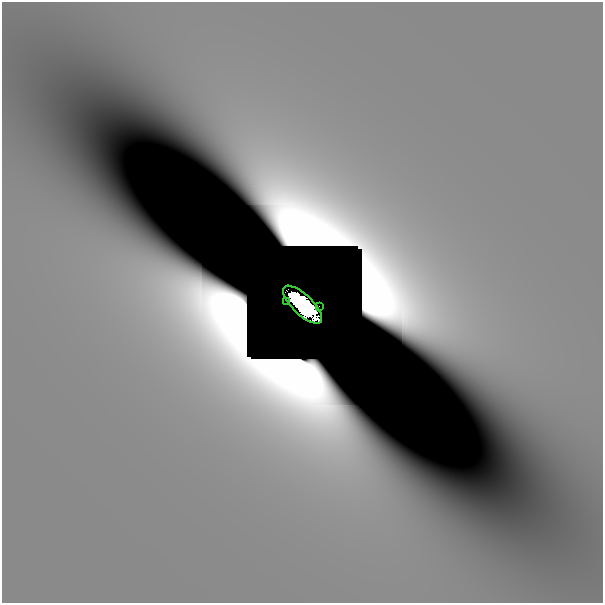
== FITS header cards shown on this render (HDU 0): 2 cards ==
NAXIS1  =                  601
NAXIS2  =                  601

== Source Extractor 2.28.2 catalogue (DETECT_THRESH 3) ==
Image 601 x 601 px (HDU 0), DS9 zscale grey, 1 PNG px = 1 image px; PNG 605 x 605 px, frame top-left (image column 1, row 601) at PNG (2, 2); each listed source drawn as its Kron ellipse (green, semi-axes under 4 px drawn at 4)
Background 1.57e-11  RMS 2.2e-11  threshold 6.69e-11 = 3 sigma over >= 5 px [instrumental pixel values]
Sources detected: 7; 4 with non-positive FLUX_AUTO (blend fragments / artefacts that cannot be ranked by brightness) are neither listed nor drawn; the other 3 listed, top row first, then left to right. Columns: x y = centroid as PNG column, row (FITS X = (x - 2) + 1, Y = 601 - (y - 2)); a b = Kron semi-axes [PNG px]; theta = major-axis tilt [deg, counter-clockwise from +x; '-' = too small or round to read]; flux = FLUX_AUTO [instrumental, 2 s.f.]
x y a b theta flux
286 301 2 2 - 0.0062
302 305 25 10 -44 11
319 306 2 2 - 0.0075
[4 non-positive-flux detections neither listed nor drawn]